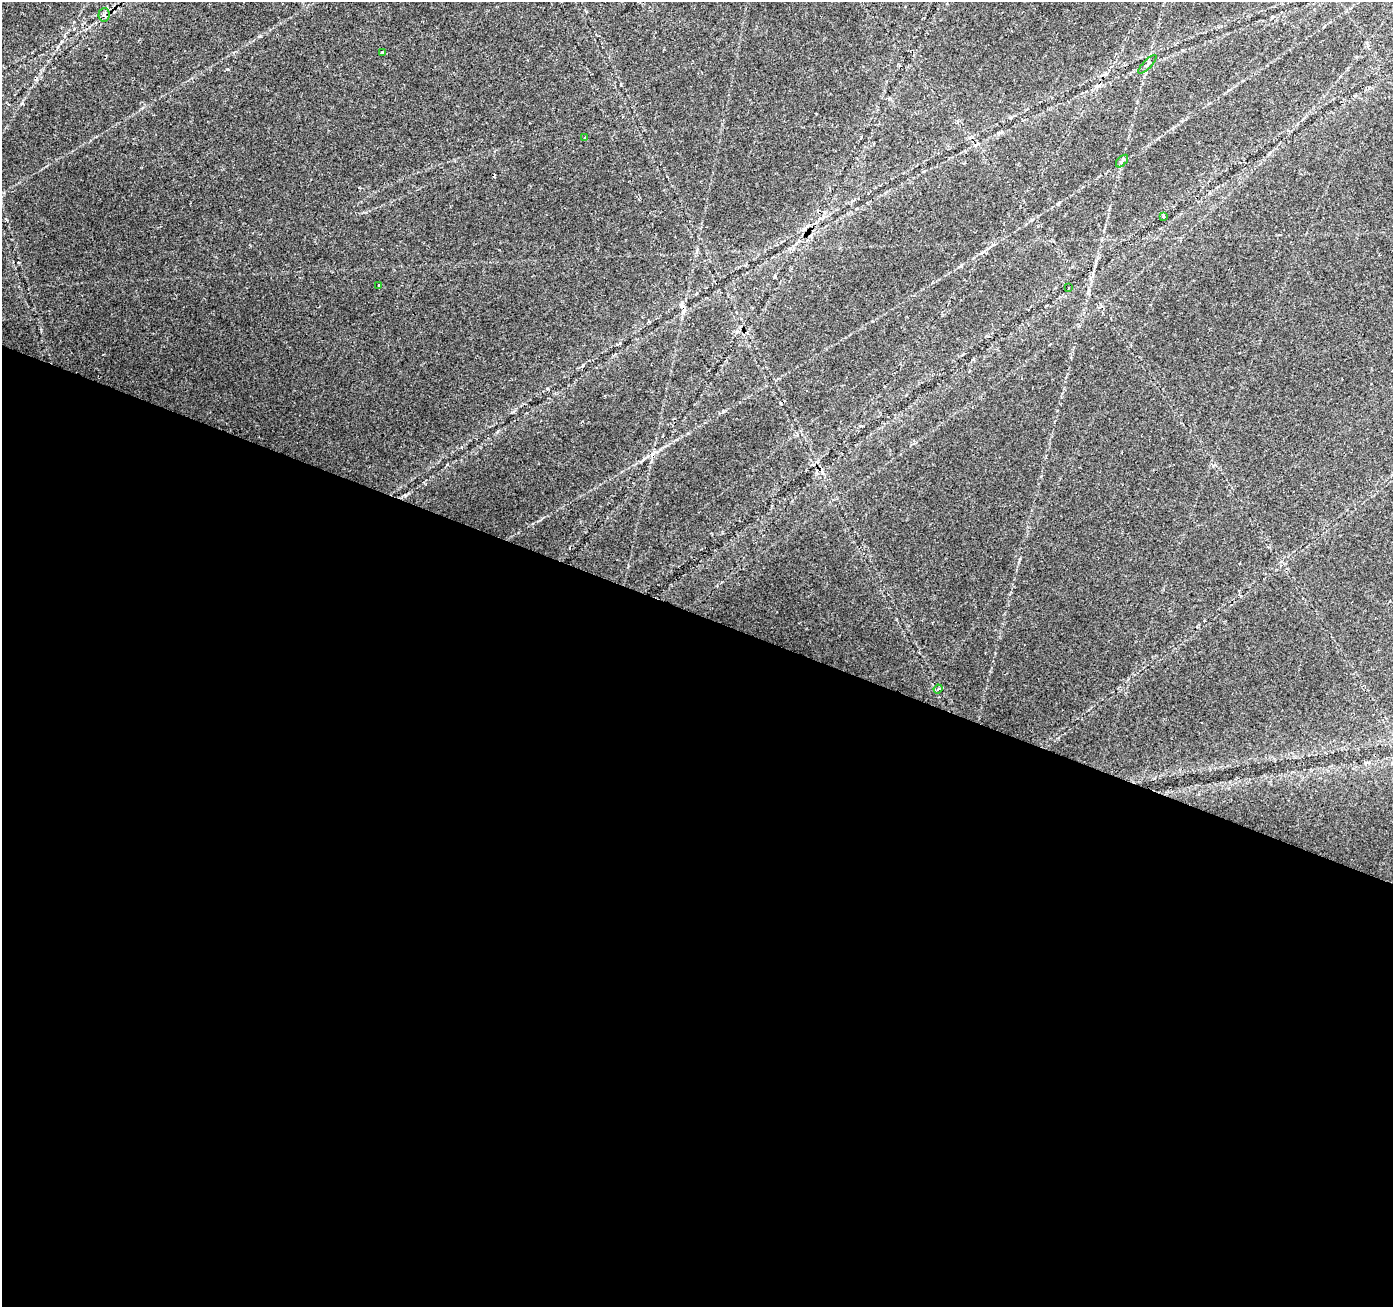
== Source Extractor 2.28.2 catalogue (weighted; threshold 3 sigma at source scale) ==
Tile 14 of 4 x 4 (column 2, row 4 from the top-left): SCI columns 1393-2783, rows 208-1512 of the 5572 x 5702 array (HDU 1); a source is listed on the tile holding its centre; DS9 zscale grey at full resolution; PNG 1395 x 1309 px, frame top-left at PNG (2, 2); each listed source drawn as its Kron ellipse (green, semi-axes under 4 px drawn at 4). Shown black and unused: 53% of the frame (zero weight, under 2 of 3 exposures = <1% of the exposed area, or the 3 px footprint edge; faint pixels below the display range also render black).
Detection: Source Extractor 2.28.2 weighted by HDU 2 'WHT'; one run over the whole footprint, this tile lists its part. Background 0.0334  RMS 0.0037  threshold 0.0165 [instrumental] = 3 sigma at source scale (4.5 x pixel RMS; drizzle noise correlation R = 1.50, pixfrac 1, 0.0396/0.0396 arcsec/px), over >= 5 px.
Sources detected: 11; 2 cosmic-ray / hot-pixel residue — neither listed nor drawn; the other 9 listed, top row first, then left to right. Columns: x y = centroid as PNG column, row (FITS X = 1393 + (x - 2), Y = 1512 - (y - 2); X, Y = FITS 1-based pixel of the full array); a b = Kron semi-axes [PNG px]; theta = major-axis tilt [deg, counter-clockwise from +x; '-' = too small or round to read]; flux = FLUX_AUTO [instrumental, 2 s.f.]
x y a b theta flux
104 15 6 5 - 1
382 53 3 3 - 1.1
1147 64 12 3 45 0.68
585 138 4 4 - 0.33
1122 161 7 4 46 0.71
1163 217 4 3 - 0.43
379 285 3 3 - 0.67
1068 288 3 2 - 0.25
938 689 4 4 - 0.67